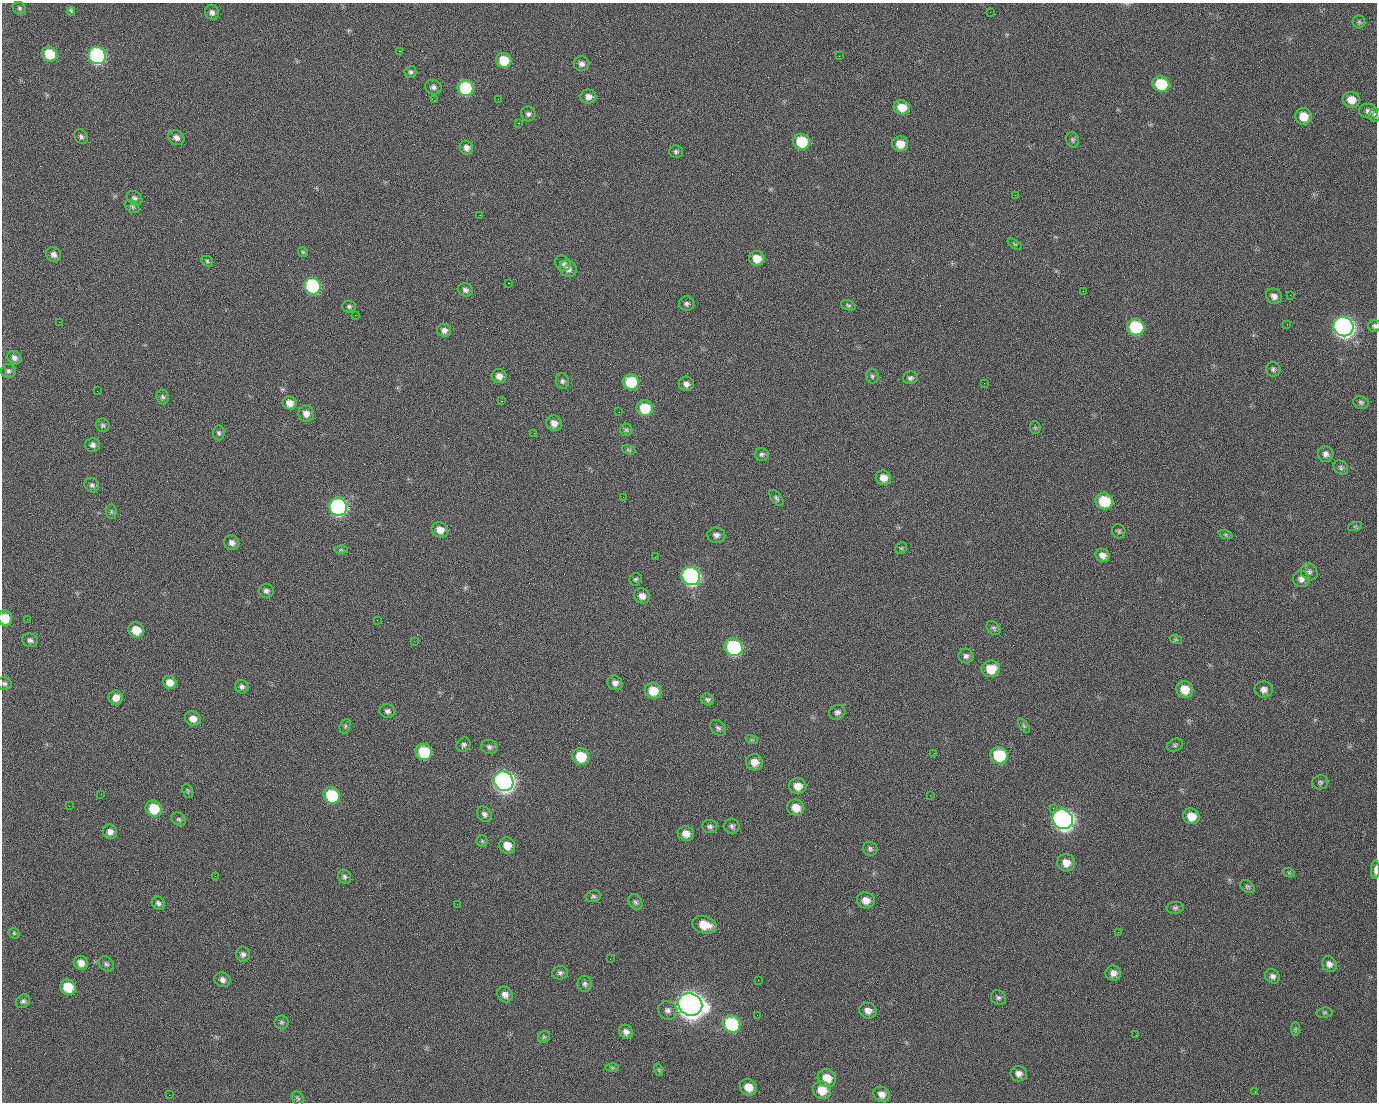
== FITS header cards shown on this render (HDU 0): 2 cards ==
NAXIS1  =                 1375 / length of data axis 1
NAXIS2  =                 1100 / length of data axis 2

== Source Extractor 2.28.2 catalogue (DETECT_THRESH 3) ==
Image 1375 x 1100 px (HDU 0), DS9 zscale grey, 1 PNG px = 1 image px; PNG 1379 x 1104 px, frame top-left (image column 1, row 1100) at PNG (2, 3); each listed source drawn as its Kron ellipse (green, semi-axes under 4 px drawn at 4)
Background 1510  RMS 32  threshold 96.1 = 3 sigma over >= 5 px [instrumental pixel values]
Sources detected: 219; all 219 listed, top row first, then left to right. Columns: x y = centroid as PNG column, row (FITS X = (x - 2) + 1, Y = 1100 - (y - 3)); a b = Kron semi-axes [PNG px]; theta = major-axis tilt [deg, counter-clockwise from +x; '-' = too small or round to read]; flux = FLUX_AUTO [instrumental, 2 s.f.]
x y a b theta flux
19 8 6 6 - 4.2e+03
71 12 4 3 - 6.3e+03
212 12 8 7 - 7.9e+03
990 12 3 2 - 1.6e+03
1359 22 6 6 - 4.1e+03
399 51 2 2 - 2.4e+04
49 54 8 7 - 7.1e+04
97 56 9 8 - 4.8e+05
839 56 2 2 - 1.1e+03
504 60 8 7 - 5.6e+04
581 64 8 7 - 8.5e+03
411 72 6 6 - 4.8e+03
1161 84 8 7 - 1.0e+05
433 87 8 7 - 7.6e+03
465 88 8 8 - 1.7e+05
588 97 8 7 - 1.3e+04
498 99 2 2 - 1.4e+03
434 100 2 2 - 4.7e+03
1351 100 9 7 -19 2.5e+04
902 107 8 7 - 3.4e+04
1369 111 9 7 -9 1.1e+04
528 114 7 7 - 6.6e+03
1375 115 7 6 - 5.9e+03
1303 116 8 8 - 3.4e+04
518 123 2 2 - 3.7e+04
81 136 8 6 -53 5.7e+03
176 138 9 7 -30 1.0e+04
1073 140 8 6 -66 4.8e+03
801 142 8 7 - 8.8e+04
900 144 8 7 - 3.0e+04
466 148 7 6 - 9.8e+03
676 152 7 6 - 5.0e+03
1015 195 2 2 - 7.2e+03
134 198 8 6 -31 6.3e+03
132 207 8 5 -37 4.6e+03
480 215 2 2 - 9.8e+02
1015 244 8 4 -33 3.2e+03
303 252 5 4 - 2.8e+03
54 254 8 7 - 9.6e+03
757 258 8 7 - 2.9e+04
207 261 6 5 - 3.3e+03
563 263 8 7 - 8.2e+03
568 269 9 8 - 1.1e+04
508 283 2 2 - 5.7e+04
312 286 8 8 - 3.0e+05
465 290 8 6 -16 7.1e+03
1083 291 2 2 - 4.0e+03
1290 295 2 2 - 2.5e+03
1274 296 8 7 - 1.1e+04
687 304 8 7 - 6.1e+03
848 305 8 5 -19 4.0e+03
349 307 7 6 - 4.6e+03
355 315 2 2 - 1.3e+03
59 322 2 2 - 1.4e+03
1287 324 3 2 - 1.6e+03
1374 326 6 6 - 4.7e+03
1136 327 9 8 - 1.7e+05
1343 327 10 9 - 1.4e+06
444 330 7 6 - 9.5e+03
14 358 7 6 - 8.3e+03
1273 369 7 7 - 5.5e+03
8 371 7 7 - 6.1e+03
499 376 7 7 - 1.5e+04
872 376 7 6 - 4.9e+03
910 378 7 6 - 5.9e+03
562 381 8 6 -76 5.8e+03
631 382 8 7 - 8.8e+04
984 383 2 2 - 1.6e+04
686 384 7 7 - 1.1e+04
97 391 2 2 - 1.2e+03
163 397 7 6 - 5.1e+03
501 401 3 2 - 5.9e+04
1361 402 8 6 -17 5.2e+03
290 403 7 6 - 1.7e+04
645 408 8 8 - 6.7e+04
619 412 2 2 - 9.6e+02
306 414 8 7 - 1.4e+04
554 423 8 7 - 1.5e+04
103 425 7 6 - 4.6e+03
1035 427 6 5 - 3.3e+03
626 430 6 6 - 4.4e+03
219 433 7 6 - 4.9e+03
534 433 2 2 - 8.3e+02
93 445 7 7 - 7.4e+03
629 450 7 4 -18 3.1e+03
762 454 7 6 - 5.5e+03
1326 454 8 7 - 9.7e+03
1341 467 8 6 -42 5.5e+03
883 478 8 7 - 2.0e+04
92 485 8 7 - 5.9e+03
623 497 2 2 - 3.5e+03
776 498 9 5 -53 4.9e+03
1104 501 9 8 - 8.5e+04
338 507 9 8 - 5.4e+05
111 512 7 5 -84 3.9e+03
1355 526 7 4 18 3.2e+03
440 530 8 7 - 2.1e+04
1119 531 7 6 - 4.4e+03
1225 534 7 3 -19 3.4e+03
716 535 9 7 -3 9.2e+03
232 543 8 7 - 9.8e+03
901 548 6 5 - 3.3e+03
341 550 6 4 -1 3.3e+03
1102 555 7 6 - 1.3e+04
655 557 2 2 - 1.1e+03
1309 572 9 8 - 8.0e+03
691 576 9 9 - 6.3e+05
636 579 7 6 - 4.3e+03
1301 579 8 8 - 1.1e+04
266 591 7 7 - 7.4e+03
642 596 8 7 - 1.3e+04
5 618 8 7 - 4.1e+04
27 619 2 2 - 2.0e+03
377 620 2 2 - 1.3e+04
994 628 8 6 -44 5.1e+03
136 630 8 7 - 3.8e+04
30 640 8 6 -19 6.7e+03
1176 640 6 4 -19 2.8e+03
414 641 2 2 - 1.0e+03
734 647 9 8 - 3.0e+05
966 656 7 7 - 7.1e+03
991 669 9 8 - 4.5e+04
170 682 7 6 - 1.8e+04
4 683 7 6 - 5.3e+03
615 683 7 7 - 1.1e+04
242 687 7 6 - 6.3e+03
1185 689 9 8 - 3.6e+04
1264 690 9 8 - 1.1e+04
653 691 8 8 - 4.1e+04
116 697 7 7 - 1.9e+04
708 700 6 5 - 5.4e+03
387 711 8 7 - 6.6e+03
837 712 8 7 - 7.3e+03
193 718 8 7 - 1.9e+04
345 726 7 5 70 4.0e+03
1024 726 8 4 -54 3.6e+03
718 728 9 6 -45 6.3e+03
752 740 6 4 -18 3.1e+03
463 745 8 6 54 5.9e+03
1175 745 8 6 26 4.6e+03
489 747 8 7 - 6.8e+03
424 752 8 8 - 9.2e+04
934 753 3 2 - 1.8e+03
999 755 9 8 - 1.1e+05
581 756 8 8 - 6.8e+04
754 762 8 8 - 2.0e+04
504 781 10 9 - 1.4e+06
1320 782 8 7 - 5.1e+03
798 786 8 8 - 2.3e+04
188 791 7 5 -72 3.9e+03
101 794 2 2 - 2.8e+03
332 795 8 8 - 1.3e+05
930 795 2 2 - 8.7e+03
69 806 2 2 - 8.6e+02
154 808 8 7 - 6.8e+04
796 808 9 8 - 2.8e+04
1053 808 2 2 - 1.8e+04
484 814 8 6 -50 7.5e+03
1191 816 8 7 - 2.9e+04
179 819 8 6 -35 4.9e+03
1063 819 10 9 - 1.4e+06
710 826 7 6 - 6.4e+03
732 826 7 7 - 6.6e+03
110 832 7 7 - 1.2e+04
686 834 8 7 - 1.9e+04
482 841 5 5 - 3.3e+03
507 845 8 7 - 2.5e+04
870 849 7 6 - 5.5e+03
1066 863 9 8 - 2.2e+04
1375 870 9 3 89 9.3e+03
1289 873 6 4 -19 3.0e+03
215 876 2 2 - 9.0e+02
345 877 7 6 - 5.9e+03
1247 887 8 5 -38 4.4e+03
593 896 7 5 11 4.6e+03
866 900 9 8 - 1.8e+04
635 902 8 6 -57 5.7e+03
158 903 7 6 - 5.6e+03
457 904 2 2 - 1.7e+03
1175 908 8 6 8 5.1e+03
704 925 12 8 -14 4.1e+04
1118 932 3 2 - 3.3e+03
14 933 6 5 - 3.2e+03
243 954 8 7 - 7.7e+03
610 959 2 2 - 2.8e+03
81 963 7 7 - 1.6e+04
106 964 8 6 -47 5.2e+03
1329 964 8 7 - 1.0e+04
560 973 8 6 4 6.3e+03
1113 973 8 7 - 1.2e+04
1272 976 8 7 - 8.3e+03
222 980 8 7 - 8.6e+03
758 980 2 2 - 2.1e+03
585 984 8 7 - 6.4e+03
68 987 8 7 - 5.5e+04
505 995 8 7 - 1.2e+04
998 998 8 7 - 6.0e+03
23 1001 8 6 39 5.5e+03
690 1004 12 11 - 3.3e+06
667 1010 10 9 - 1.0e+04
868 1011 9 8 - 1.4e+04
1324 1013 8 5 6 3.6e+03
757 1015 2 2 - 1.2e+03
282 1022 7 7 - 4.5e+03
731 1024 9 8 - 1.8e+05
1295 1029 7 4 90 3.6e+03
626 1032 7 6 - 1.0e+04
1136 1035 2 2 - 1.1e+03
544 1037 6 5 - 3.9e+03
612 1068 6 4 -1 3.4e+03
659 1070 6 4 -72 3.2e+03
1019 1074 8 7 - 1.1e+04
827 1078 9 8 - 3.4e+04
748 1087 9 8 - 2.8e+04
822 1090 9 8 - 3.5e+04
1255 1092 2 2 - 1.1e+03
882 1094 8 7 - 1.3e+04
169 1095 2 2 - 6.0e+03
298 1098 7 5 -61 4.3e+03
At the frame edge (FLAGS 8, measured only in part): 5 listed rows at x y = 1375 115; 1374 326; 5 618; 4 683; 1375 870